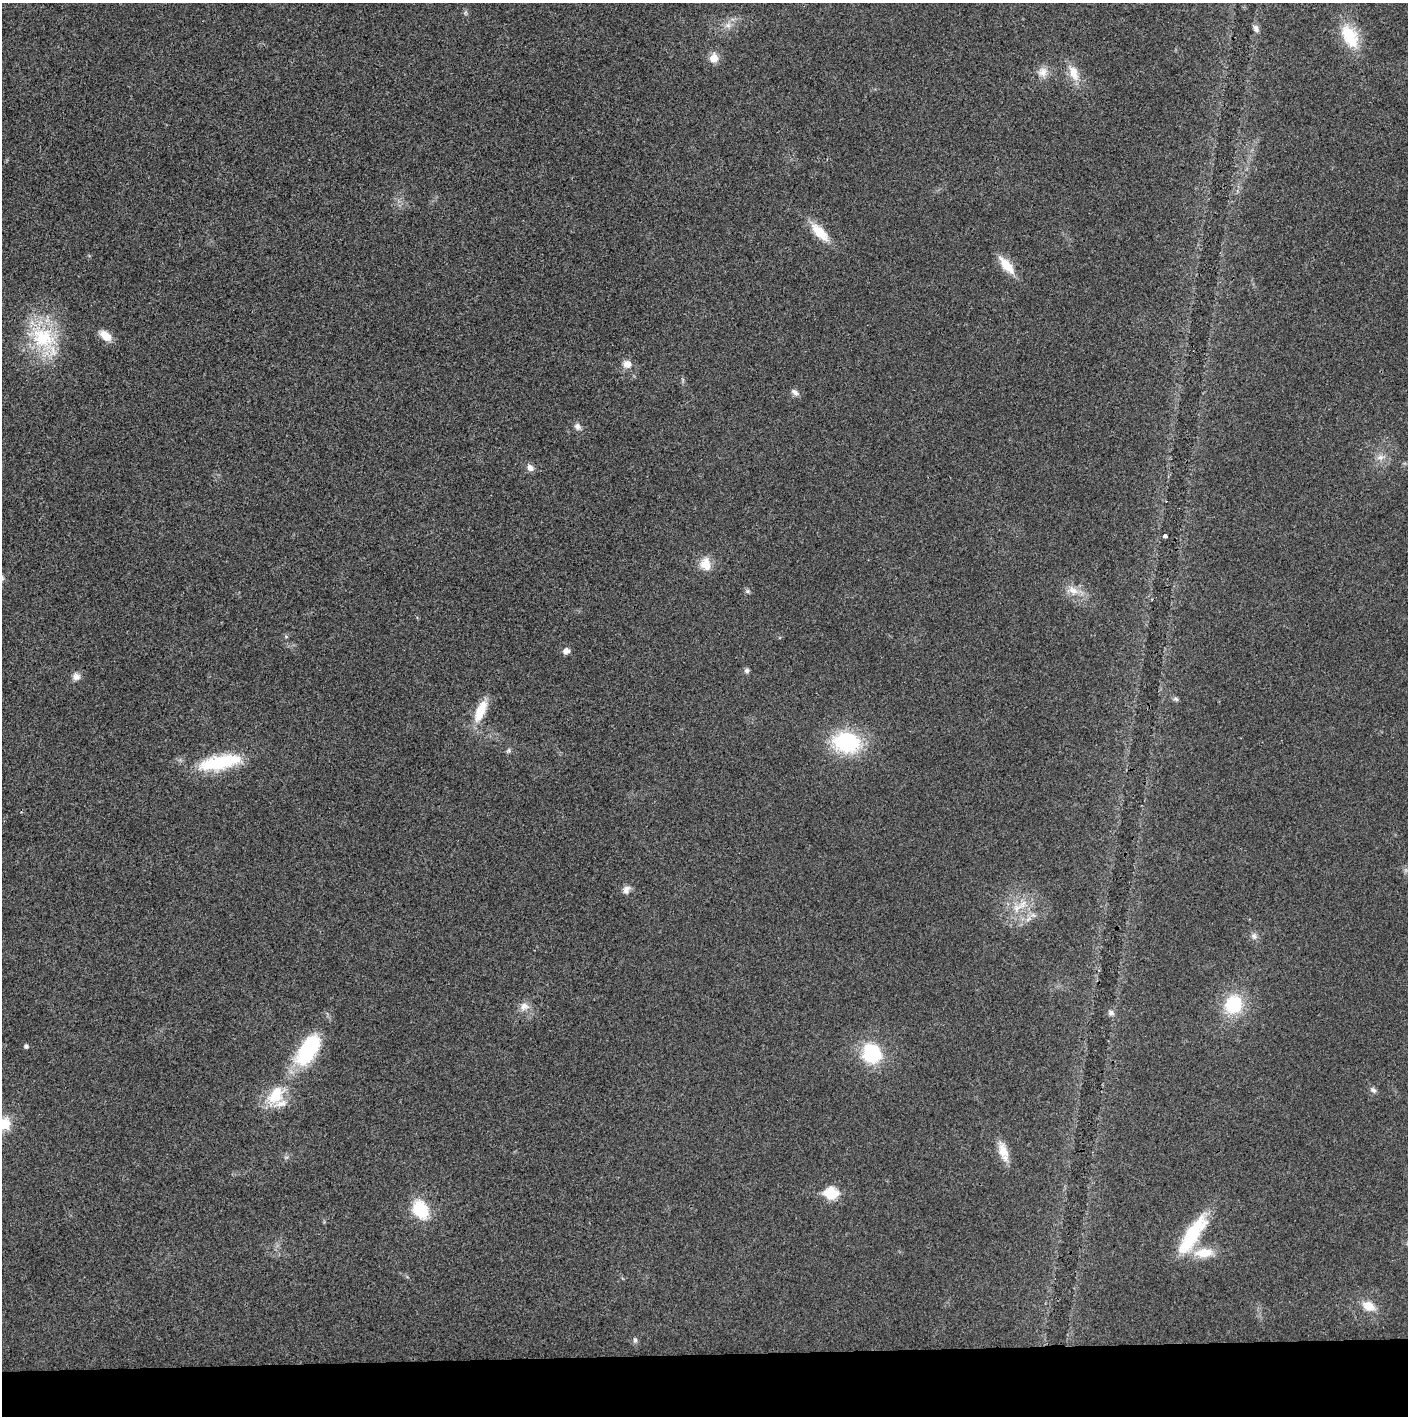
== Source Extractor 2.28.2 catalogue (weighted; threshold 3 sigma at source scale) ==
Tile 8 of 3 x 3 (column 2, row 3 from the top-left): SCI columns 1407-2812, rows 1-1414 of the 4221 x 4244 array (HDU 1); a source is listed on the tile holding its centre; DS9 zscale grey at full resolution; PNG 1410 x 1418 px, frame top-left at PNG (2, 3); no overlay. Shown black and unused: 4% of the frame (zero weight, under 3 of 4 exposures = <1% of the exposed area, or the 3 px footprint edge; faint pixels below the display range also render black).
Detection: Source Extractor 2.28.2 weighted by HDU 2 'WHT'; one run over the whole footprint, this tile lists its part. Background 0.0254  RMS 0.006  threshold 0.0272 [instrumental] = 3 sigma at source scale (4.5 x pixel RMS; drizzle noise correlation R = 1.50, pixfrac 1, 0.05/0.05 arcsec/px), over >= 5 px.
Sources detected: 48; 1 inside a brighter listed object's ellipse — not listed separately; the other 47 listed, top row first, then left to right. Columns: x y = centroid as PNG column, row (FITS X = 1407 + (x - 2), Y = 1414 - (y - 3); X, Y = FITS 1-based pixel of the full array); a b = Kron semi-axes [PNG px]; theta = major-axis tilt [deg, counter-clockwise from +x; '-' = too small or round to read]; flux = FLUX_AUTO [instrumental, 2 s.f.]
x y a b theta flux
728 25 7 7 - 2.5
1256 28 11 7 -61 2.2
1350 36 29 16 -62 23
714 58 10 9 - 6.1
1043 72 14 13 - 5.5
1073 73 21 12 -70 9.4
820 232 28 11 -45 13
1006 265 24 9 -50 12
106 336 15 9 -40 7.7
43 337 38 31 -33 43
627 364 10 9 - 4.6
795 392 10 6 -45 2.4
577 426 9 8 - 2.4
1380 457 11 6 20 2.8
530 468 10 7 -49 3
1165 536 4 4 - 2.6
706 564 17 13 -78 8.5
1073 590 16 10 -42 6.6
748 591 6 5 - 1.2
566 651 6 5 - 4.2
747 670 6 6 - 1.5
76 677 10 9 - 3.3
1176 699 8 5 -25 1.2
481 711 26 10 66 15
847 742 23 18 -11 60
508 750 7 4 45 1.1
220 762 52 16 11 39
626 890 11 8 66 3.2
1017 908 18 9 26 7.9
1028 919 8 4 37 2
1254 936 9 7 -73 2.2
1233 1004 19 17 66 30
524 1006 11 10 - 4.4
1111 1013 8 7 - 2
26 1046 4 4 - 1.6
308 1050 45 20 57 45
872 1053 25 22 -49 31
1373 1090 9 6 -37 1.8
275 1095 27 17 52 20
4 1124 14 12 68 13
1003 1152 26 10 -74 8.5
831 1193 7 6 - 46
420 1209 18 13 -61 26
1192 1234 54 15 57 36
1204 1253 27 12 4 13
1369 1306 15 11 -27 8.3
635 1340 7 6 - 1.4
Isophote crosses this tile's border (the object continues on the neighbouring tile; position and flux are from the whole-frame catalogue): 1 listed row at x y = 4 1124